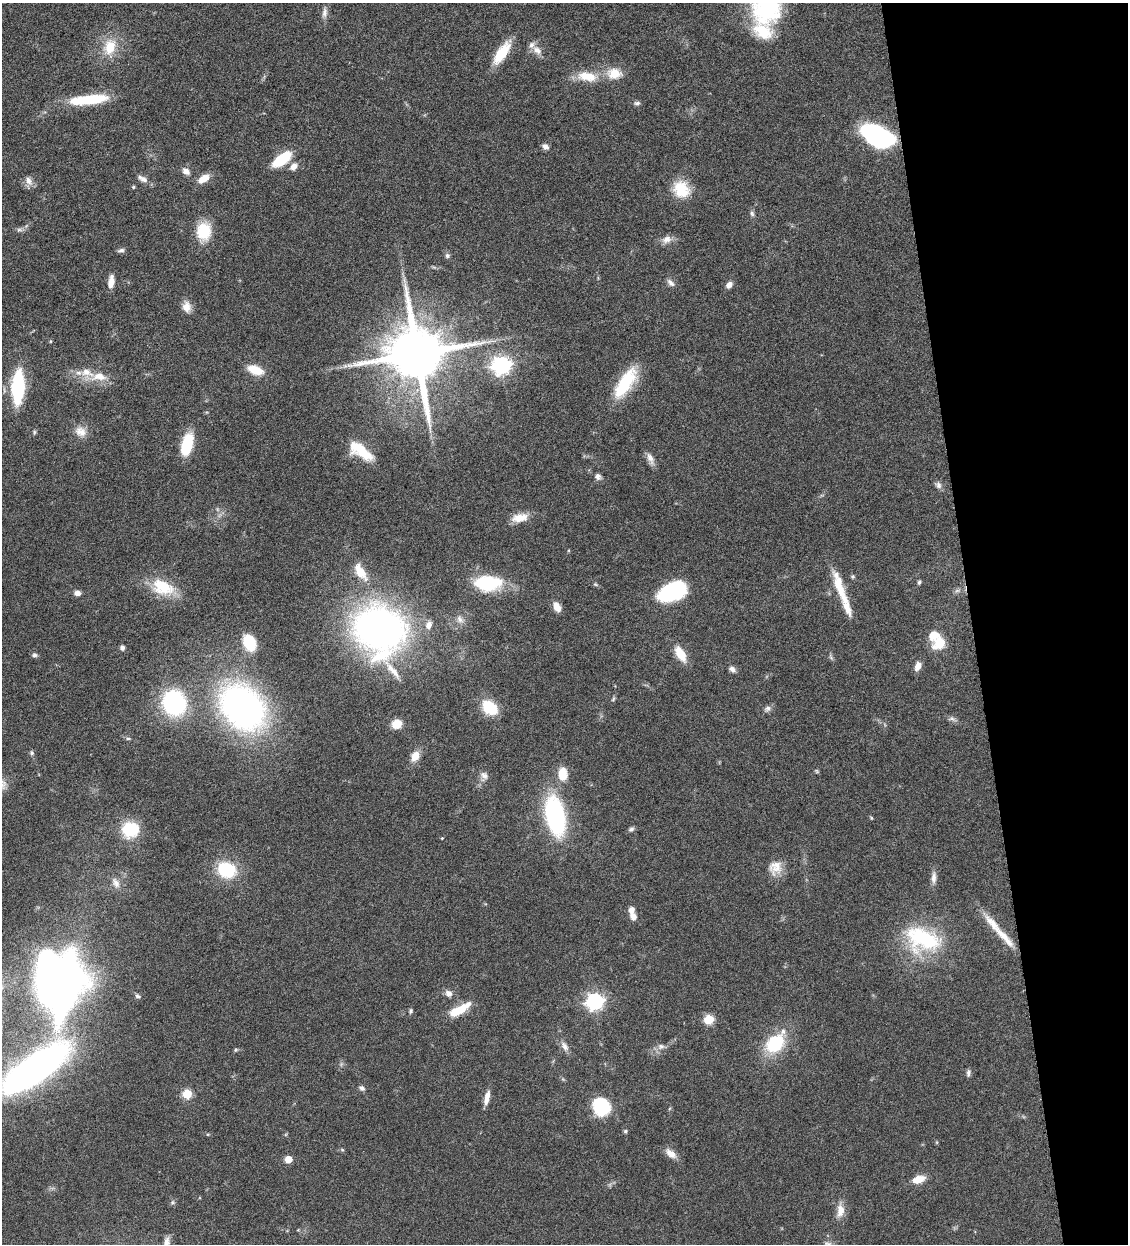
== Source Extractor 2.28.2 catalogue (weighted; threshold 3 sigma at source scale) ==
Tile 12 of 4 x 4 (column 4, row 3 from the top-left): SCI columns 3639-4764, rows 1245-2486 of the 4911 x 4972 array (HDU 1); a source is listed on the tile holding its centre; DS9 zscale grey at full resolution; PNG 1130 x 1246 px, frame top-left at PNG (2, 3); no overlay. Shown black and unused: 14% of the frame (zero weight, under 4 of 8 exposures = <1% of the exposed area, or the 3 px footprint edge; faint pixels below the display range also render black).
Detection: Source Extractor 2.28.2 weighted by HDU 2 'WHT'; one run over the whole footprint, this tile lists its part. Background 0.0441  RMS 0.0037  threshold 0.0152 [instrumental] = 3 sigma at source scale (4.09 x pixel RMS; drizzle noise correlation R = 1.36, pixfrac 0.8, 0.05/0.05 arcsec/px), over >= 5 px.
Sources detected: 126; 1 too faint to see at this stretch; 5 inside a brighter object's white glare — not listed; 7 inside a brighter listed object's ellipse — not listed separately; the other 113 listed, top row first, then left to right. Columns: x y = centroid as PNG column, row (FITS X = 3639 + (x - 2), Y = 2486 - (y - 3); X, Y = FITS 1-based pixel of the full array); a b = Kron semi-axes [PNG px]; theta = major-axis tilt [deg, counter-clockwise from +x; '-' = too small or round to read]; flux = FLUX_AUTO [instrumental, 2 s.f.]
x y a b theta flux
766 6 39 32 82 40
324 13 15 7 81 1.8
110 47 22 16 65 8.4
537 50 14 9 -36 2.6
501 53 28 11 56 9.3
614 73 16 12 0 6.1
587 76 27 12 -10 7.4
88 100 40 9 6 19
637 103 8 6 1 0.84
879 135 28 12 -16 58
545 147 7 6 - 1.4
282 159 22 10 37 12
293 166 11 8 42 2.2
186 171 9 6 -36 2
143 179 14 8 -38 1.9
203 179 14 8 30 4
29 181 13 8 -74 2
133 187 4 4 - 0.4
681 189 22 19 -48 8.8
752 213 8 5 -64 0.79
19 230 8 5 7 0.9
204 231 15 12 87 13
667 239 13 10 27 2.3
121 250 9 6 12 0.9
447 256 6 6 - 0.85
111 282 14 6 82 3
671 283 12 6 -46 1.3
729 285 7 6 - 1.8
186 307 13 10 -82 3
417 354 16 15 - 2800
501 365 7 7 - 150
255 370 17 9 -19 6.4
99 377 23 11 -3 5.8
625 383 38 14 57 17
18 387 22 8 87 42
34 432 6 5 - 0.49
81 432 16 12 -28 3.4
187 444 19 9 75 16
362 451 27 12 -45 9.8
650 458 16 7 -66 2.2
598 477 9 8 - 1.2
938 485 10 7 -58 1.2
520 518 20 10 10 4.7
360 572 20 10 -56 6.7
853 576 5 5 - 0.57
919 582 6 4 63 0.61
488 583 31 17 1 19
595 584 7 4 -31 0.52
838 584 38 12 -74 8.2
163 587 29 18 -22 13
957 591 7 4 1 0.75
77 593 6 5 - 1.9
667 594 28 17 0 15
557 607 12 7 -63 2.8
460 619 11 8 -50 1.7
429 625 10 8 68 2.2
380 630 43 37 -58 180
934 635 11 9 40 4.8
249 642 15 10 -67 12
939 643 12 9 41 8.7
122 648 6 5 - 1
680 654 15 8 -60 7.6
35 655 7 6 - 0.82
918 666 10 6 70 2.6
732 669 9 6 -26 1.2
613 699 7 3 54 0.49
174 703 21 19 -74 47
242 707 33 24 -46 170
490 707 10 7 -42 25
767 708 10 7 32 1.2
952 719 10 4 0 0.84
397 724 9 8 - 5.5
128 738 6 4 1 0.5
32 753 6 5 - 0.73
415 756 11 9 62 4
563 774 16 10 -89 5.5
484 775 12 8 -46 1.7
555 815 35 16 -78 47
871 818 6 4 -88 0.32
130 829 17 15 6 15
631 829 8 6 20 0.85
442 838 3 3 - 0.29
775 867 19 17 64 4.9
226 870 18 15 -23 17
934 878 17 7 90 2
116 883 15 8 -59 2.3
633 916 11 8 -61 2.1
1004 937 40 9 -47 7.3
923 939 48 31 -18 29
52 980 44 16 -80 300
449 993 9 8 - 1.8
137 996 6 5 - 0.66
594 1001 7 6 - 120
459 1010 23 8 29 9.9
411 1011 7 5 75 0.57
709 1019 5 5 - 19
775 1043 18 12 48 22
565 1046 13 7 -60 1.8
661 1046 9 7 8 1.5
236 1050 6 5 - 0.46
35 1068 64 21 35 190
968 1073 10 5 90 0.83
362 1088 8 6 -31 0.93
187 1094 5 5 - 16
487 1098 17 6 77 2.9
602 1107 15 13 -71 23
625 1131 5 4 - 0.55
671 1154 16 8 -41 2.8
288 1159 5 5 - 7.1
919 1179 16 9 18 4
840 1211 18 10 83 3.6
166 1242 18 8 71 2.6
828 1244 12 5 4 1.2
Isophote crosses this tile's border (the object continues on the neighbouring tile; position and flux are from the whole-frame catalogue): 4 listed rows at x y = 766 6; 35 1068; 166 1242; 828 1244